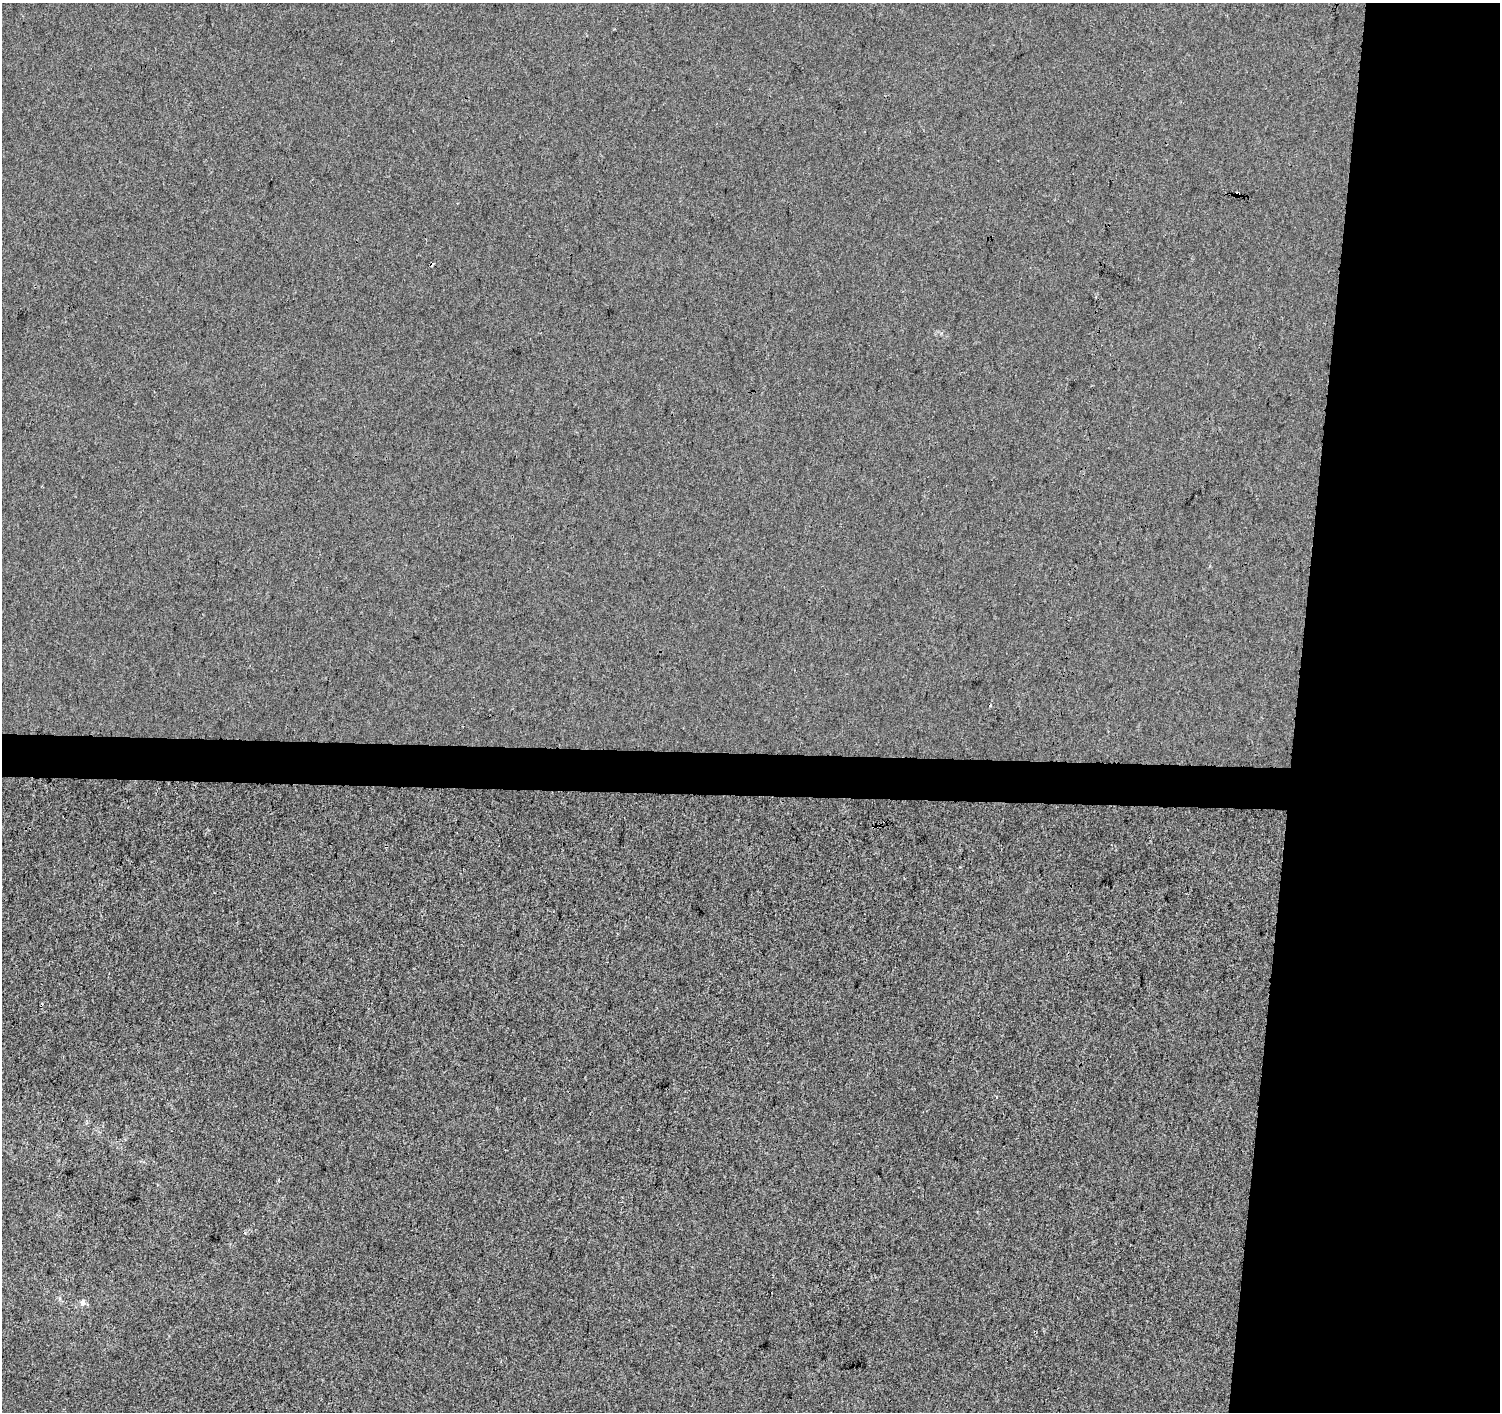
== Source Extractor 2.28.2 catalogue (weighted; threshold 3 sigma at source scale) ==
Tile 6 of 3 x 3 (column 3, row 2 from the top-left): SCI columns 3008-4505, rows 1695-3104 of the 4505 x 4741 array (HDU 1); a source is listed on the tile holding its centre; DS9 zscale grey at full resolution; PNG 1502 x 1414 px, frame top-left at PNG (2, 3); no overlay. Shown black and unused: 16% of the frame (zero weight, under 3 of 4 exposures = <1% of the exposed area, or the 3 px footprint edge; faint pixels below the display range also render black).
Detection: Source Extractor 2.28.2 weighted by HDU 2 'WHT'; one run over the whole footprint, this tile lists its part. Background -0.00111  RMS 0.0033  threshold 0.0148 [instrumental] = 3 sigma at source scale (4.5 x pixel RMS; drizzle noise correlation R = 1.50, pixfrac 1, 0.0396/0.0396 arcsec/px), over >= 5 px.
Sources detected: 4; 2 cosmic-ray / hot-pixel residue — not listed; the other 2 listed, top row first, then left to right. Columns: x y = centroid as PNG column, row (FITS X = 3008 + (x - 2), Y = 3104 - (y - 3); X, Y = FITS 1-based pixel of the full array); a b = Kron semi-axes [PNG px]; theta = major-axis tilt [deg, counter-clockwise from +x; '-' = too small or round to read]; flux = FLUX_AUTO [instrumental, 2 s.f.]
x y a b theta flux
1237 194 4 3 - 1.1
83 1302 9 7 85 1.3
Overlapping masked pixels (flux is a lower limit): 1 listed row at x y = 1237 194